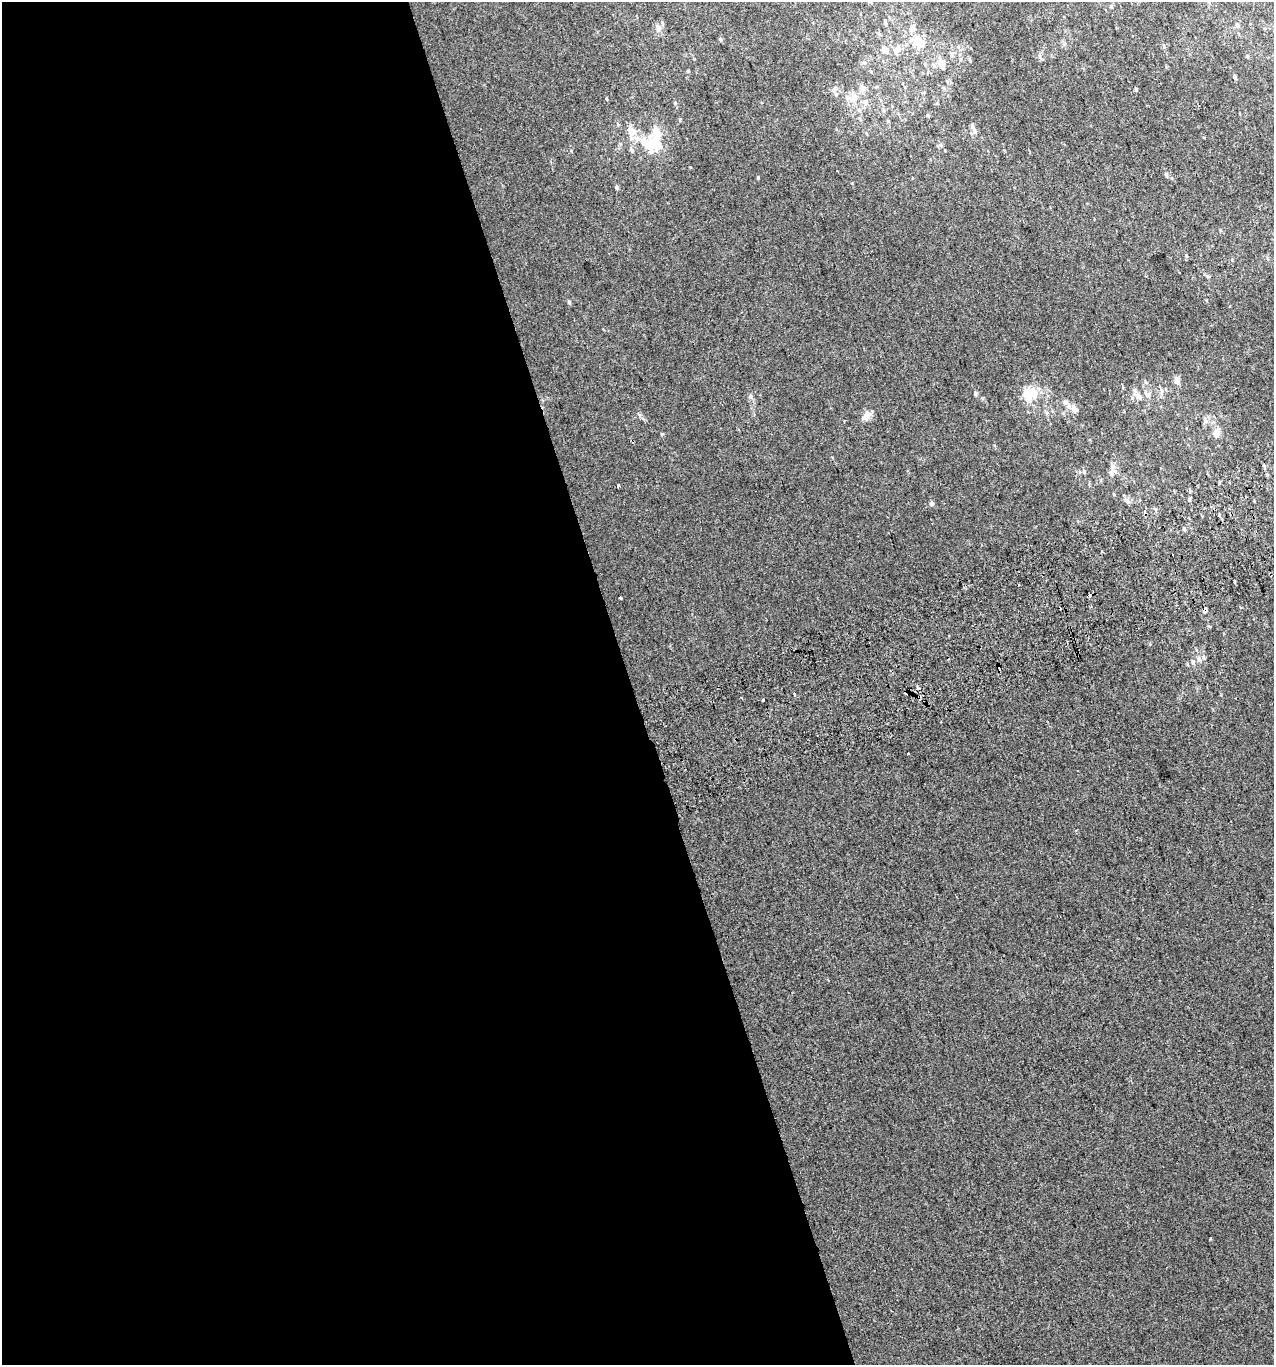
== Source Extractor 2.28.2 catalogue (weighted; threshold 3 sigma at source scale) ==
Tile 9 of 4 x 4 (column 1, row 3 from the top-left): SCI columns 86-1357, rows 1407-2769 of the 5313 x 5536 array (HDU 1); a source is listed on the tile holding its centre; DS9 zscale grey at full resolution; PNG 1276 x 1367 px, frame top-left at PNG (2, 2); no overlay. Shown black and unused: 50% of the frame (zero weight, under 2 of 3 exposures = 2% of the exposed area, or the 3 px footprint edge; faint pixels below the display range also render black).
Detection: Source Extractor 2.28.2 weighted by HDU 2 'WHT'; one run over the whole footprint, this tile lists its part. Background 0.00305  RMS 0.0074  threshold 0.0333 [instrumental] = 3 sigma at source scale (4.5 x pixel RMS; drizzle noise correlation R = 1.50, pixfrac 1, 0.0396/0.0396 arcsec/px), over >= 5 px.
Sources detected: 77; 5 cosmic-ray / hot-pixel residue — not listed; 6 inside a brighter listed object's ellipse — not listed separately; the other 66 listed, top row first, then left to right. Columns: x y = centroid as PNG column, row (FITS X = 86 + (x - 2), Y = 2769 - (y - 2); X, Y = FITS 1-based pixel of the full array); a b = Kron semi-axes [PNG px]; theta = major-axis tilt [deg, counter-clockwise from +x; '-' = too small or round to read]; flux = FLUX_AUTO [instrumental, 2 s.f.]
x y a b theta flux
885 23 10 3 -80 1.2
1237 25 6 5 - 1.6
658 28 9 7 -85 3.5
912 29 7 6 - 4.2
720 39 5 4 - 1.1
918 42 10 8 -49 16
898 48 8 8 - 3.5
885 49 7 6 - 5.4
1247 56 4 4 - 0.83
864 63 6 5 - 1.5
941 63 15 7 -72 4.8
925 64 6 5 - 1.1
688 71 4 4 - 0.69
1235 77 5 4 - 1.6
944 88 6 4 -87 0.91
863 89 9 8 - 3.6
1136 89 4 4 - 0.84
833 90 7 6 - 2
854 96 15 9 -63 6.5
865 102 10 7 -52 3.5
675 103 5 4 - 0.85
928 115 5 4 - 1
618 124 6 3 -71 0.83
631 131 11 8 -45 7.4
975 131 8 6 -47 2.2
652 144 16 15 - 27
940 145 6 6 - 1.6
632 150 8 5 -59 1.8
1166 174 7 5 -63 1.3
758 178 5 3 - 0.66
616 187 6 4 -80 1.2
1220 230 5 3 - 0.7
1186 255 5 3 - 0.74
1206 300 5 3 - 0.56
569 302 6 4 -75 1.4
1177 380 6 5 - 4.8
1161 392 7 4 89 1.7
975 393 6 5 - 1.2
1148 395 8 5 52 2
751 396 7 4 -89 1.4
1139 396 11 7 -54 3.9
1028 399 38 12 44 15
1064 402 8 5 -38 2.2
1074 409 11 8 -53 4.2
867 414 16 9 29 5
1205 420 8 5 -68 2
1216 433 8 6 78 6.4
1084 472 6 4 -76 1.3
1112 472 14 9 39 4
618 485 3 3 - 1.9
1127 501 10 6 -31 2.4
932 503 6 5 - 2.1
1219 515 4 3 - 0.64
1184 529 6 4 -64 1
1234 581 4 2 - 0.82
1089 596 4 3 - 8.6
621 598 3 3 - 2.8
1204 611 4 3 - 7.6
1203 657 6 4 89 1.3
1198 658 9 4 90 2
1193 662 8 5 -76 1.8
795 694 3 3 - 1.8
741 698 3 2 - 0.94
763 700 3 2 - 1.2
908 753 3 3 - 1.7
1210 1239 3 3 - 0.93
Overlapping masked pixels (flux is a lower limit): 2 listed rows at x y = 1089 596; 1204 611
Unlisted compact peaks at least as high as the median listed source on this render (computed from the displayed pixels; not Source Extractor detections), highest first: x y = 662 434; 852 183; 606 98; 571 151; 1150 644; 1189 499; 640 415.